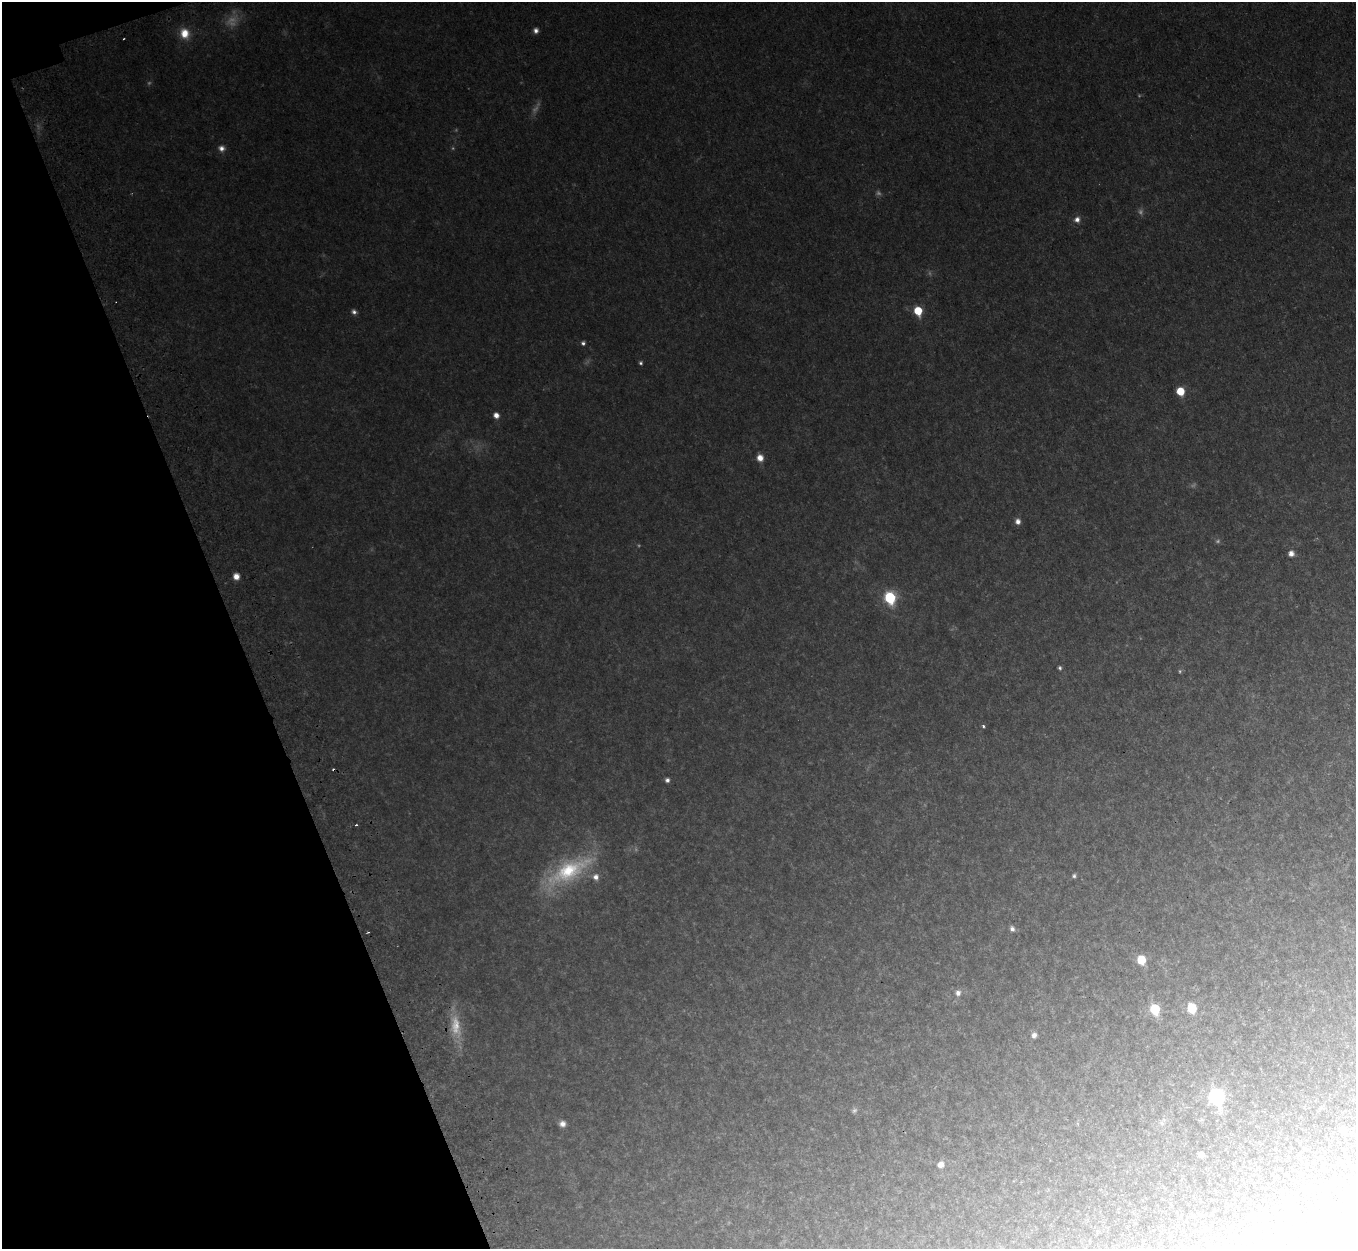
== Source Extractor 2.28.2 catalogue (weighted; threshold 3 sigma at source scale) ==
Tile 5 of 4 x 4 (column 1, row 2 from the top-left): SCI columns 66-1419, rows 2803-4049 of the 5544 x 5478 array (HDU 1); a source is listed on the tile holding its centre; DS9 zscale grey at full resolution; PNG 1358 x 1251 px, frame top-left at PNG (2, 2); no overlay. Shown black and unused: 18% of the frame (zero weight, under 2 of 3 exposures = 4% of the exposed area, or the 3 px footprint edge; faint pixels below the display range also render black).
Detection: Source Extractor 2.28.2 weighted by HDU 2 'WHT'; one run over the whole footprint, this tile lists its part. Background 0.0525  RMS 0.0098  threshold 0.0443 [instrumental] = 3 sigma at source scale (4.5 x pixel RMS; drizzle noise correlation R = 1.50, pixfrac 1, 0.05/0.05 arcsec/px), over >= 5 px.
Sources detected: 50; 13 too faint to see at this stretch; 2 cosmic-ray / hot-pixel residue — not listed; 1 inside a brighter listed object's ellipse — not listed separately; the other 34 listed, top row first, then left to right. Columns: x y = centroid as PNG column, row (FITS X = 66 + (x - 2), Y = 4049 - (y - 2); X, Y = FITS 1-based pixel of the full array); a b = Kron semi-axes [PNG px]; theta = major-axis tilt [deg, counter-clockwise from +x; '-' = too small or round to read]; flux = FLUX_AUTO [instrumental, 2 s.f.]
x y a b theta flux
536 30 6 6 - 4.4
185 33 13 11 -72 17
221 148 8 7 - 5.7
1077 219 8 7 - 5.7
918 311 6 5 - 34
354 312 7 6 - 3.6
583 343 5 5 - 2.8
641 363 5 4 - 2
1180 391 6 6 - 26
496 415 6 5 - 6.9
760 458 7 7 - 9.6
1018 521 7 6 - 5.4
1291 553 5 5 - 7.3
236 576 7 6 - 7.9
890 598 8 7 - 87
1060 668 5 4 - 2
983 726 4 3 - 2.2
667 780 5 5 - 3.2
569 871 65 24 31 92
1074 876 5 5 - 2.1
1012 929 7 6 - 4.2
368 932 3 2 - 1.1
1141 960 7 7 - 26
958 993 8 7 - 5.5
1192 1008 7 6 - 39
1155 1009 7 6 - 60
1034 1035 6 6 - 4.9
1216 1097 9 7 -74 180
1162 1123 7 6 - 2.7
562 1124 8 7 - 5.6
1343 1129 6 6 - 6.1
1201 1154 5 5 - 6.4
941 1164 6 6 - 7.4
1280 1246 8 7 - 11
Isophote crosses this tile's border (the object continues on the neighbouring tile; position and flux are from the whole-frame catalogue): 1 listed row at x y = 1280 1246